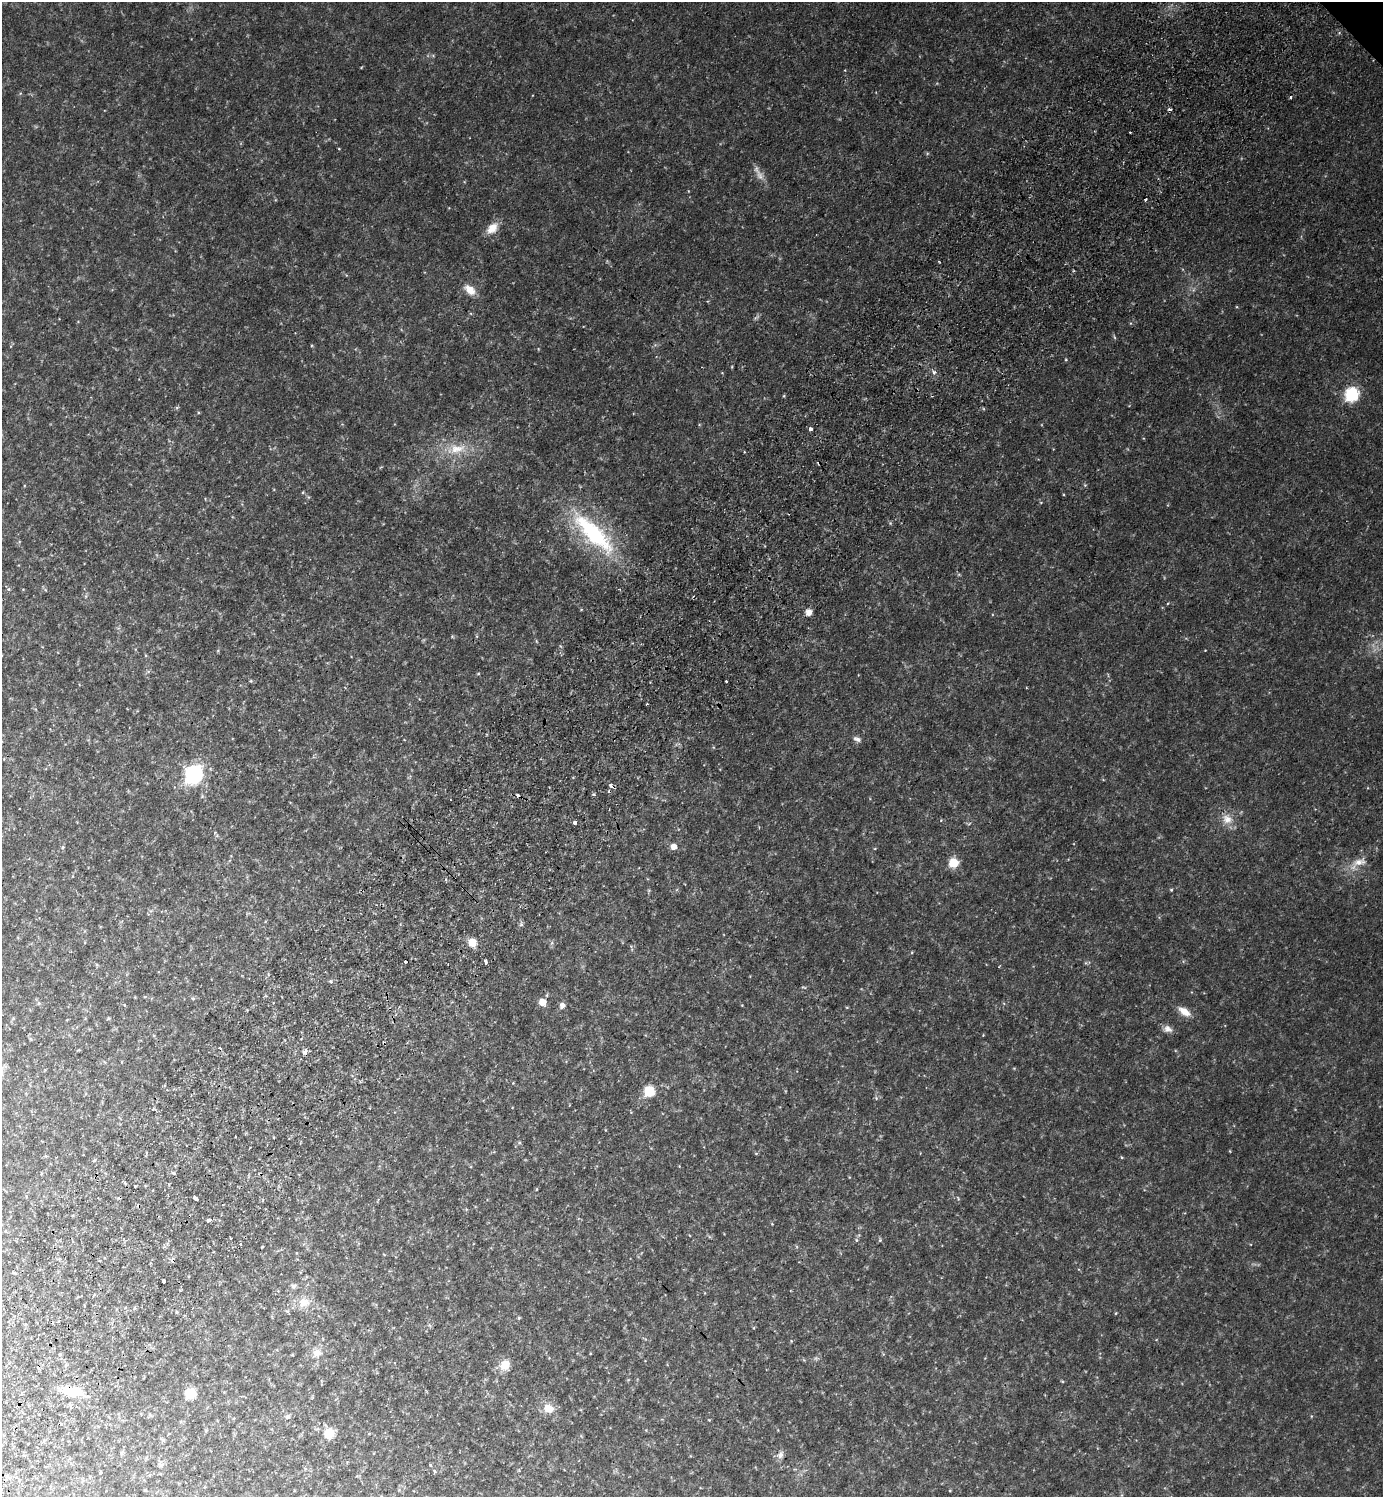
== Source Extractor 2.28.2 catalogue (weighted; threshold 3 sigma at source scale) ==
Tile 7 of 4 x 4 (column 3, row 2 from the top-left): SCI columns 3107-4487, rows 3034-4528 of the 6072 x 6069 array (HDU 1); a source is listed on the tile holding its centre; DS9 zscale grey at full resolution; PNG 1385 x 1499 px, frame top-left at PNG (2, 2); no overlay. Shown black and unused: <1% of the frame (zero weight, under 2 of 3 exposures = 3% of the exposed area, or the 3 px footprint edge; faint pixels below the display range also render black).
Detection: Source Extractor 2.28.2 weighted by HDU 2 'WHT'; one run over the whole footprint, this tile lists its part. Background 0.0792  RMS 0.011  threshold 0.0511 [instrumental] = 3 sigma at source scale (4.5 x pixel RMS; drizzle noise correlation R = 1.50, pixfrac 1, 0.05/0.05 arcsec/px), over >= 5 px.
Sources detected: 62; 1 too faint to see at this stretch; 10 cosmic-ray / hot-pixel residue — not listed; the other 51 listed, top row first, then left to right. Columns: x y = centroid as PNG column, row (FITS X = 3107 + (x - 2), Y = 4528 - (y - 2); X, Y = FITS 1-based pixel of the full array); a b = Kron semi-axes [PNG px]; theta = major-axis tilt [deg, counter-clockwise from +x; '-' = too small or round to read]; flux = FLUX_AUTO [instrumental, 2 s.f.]
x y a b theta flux
1290 97 3 3 - 1.5
1145 199 3 2 - 1.8
492 228 14 9 45 11
470 290 14 9 -40 10
934 372 5 5 - 2.5
1352 394 8 7 - 75
810 429 4 3 - 4.8
457 449 22 11 8 17
593 533 61 19 -45 92
809 612 7 6 - 5.7
726 681 3 3 - 1.5
857 739 10 6 -19 2.9
194 774 9 9 - 190
611 786 5 3 - 3.8
1227 819 13 12 - 9.5
575 823 3 3 - 4.8
674 847 5 5 - 7.6
1359 862 16 8 5 7.8
953 863 9 8 - 16
472 942 7 6 - 15
485 962 4 3 - 9.6
331 981 5 4 - 1.3
193 998 5 4 - 1.3
542 1002 7 7 - 7.8
39 1003 5 5 - 1.4
124 1005 3 3 - 1.3
562 1006 6 5 - 4.4
1184 1011 14 7 -34 9.8
1167 1029 11 8 -19 4.7
649 1091 6 6 - 39
235 1136 2 2 - 1.1
173 1173 3 3 - 2.7
125 1183 3 3 - 1.8
134 1186 3 3 - 2.6
537 1189 4 3 - 0.73
196 1198 5 3 - 5
209 1220 5 3 - 7.8
856 1240 5 3 - 1.2
163 1281 4 3 - 3.5
293 1286 7 6 - 2.5
304 1302 15 12 25 12
317 1353 11 9 5 7.2
505 1365 8 8 - 15
72 1391 21 10 -9 21
191 1393 8 8 - 24
548 1408 13 10 -34 11
287 1417 6 6 - 2.1
329 1433 9 9 - 18
780 1455 10 7 63 3.5
161 1465 7 4 0 1.8
430 1465 5 3 - 0.79
Overlapping masked pixels (flux is a lower limit): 1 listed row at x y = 611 786
Unlisted compact peaks at least as high as the median listed source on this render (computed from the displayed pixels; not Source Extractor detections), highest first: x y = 1171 890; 594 794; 880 1240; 784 396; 521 924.